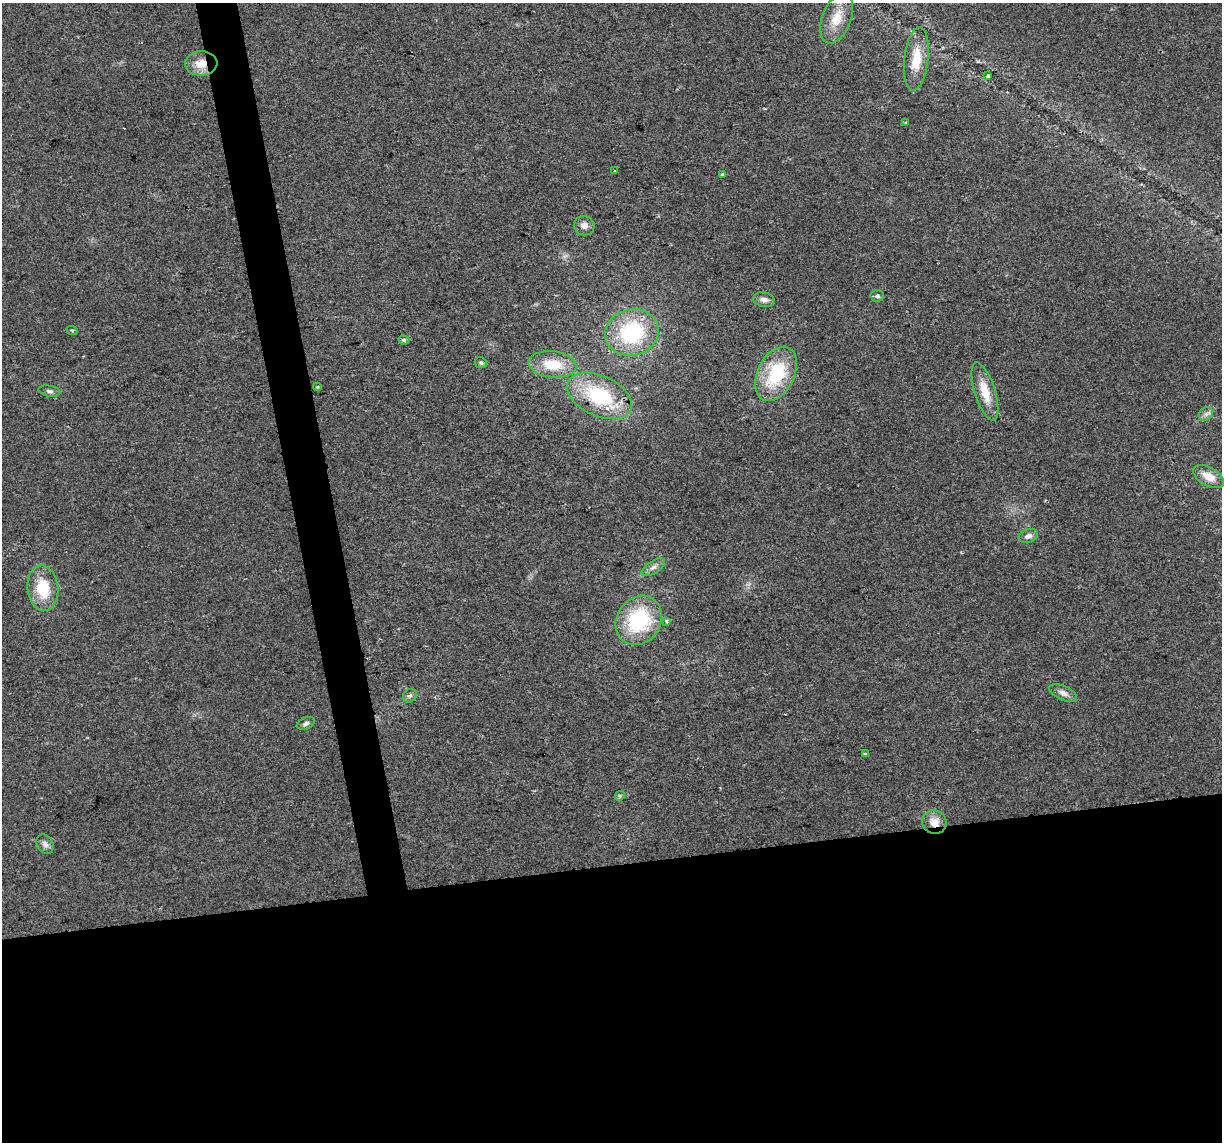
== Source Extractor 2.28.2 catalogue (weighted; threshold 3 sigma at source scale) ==
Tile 15 of 4 x 4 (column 3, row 4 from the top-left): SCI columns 2443-3662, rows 74-1213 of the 4883 x 4659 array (HDU 1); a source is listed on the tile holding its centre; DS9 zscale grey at full resolution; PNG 1224 x 1144 px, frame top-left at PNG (2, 3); each listed source drawn as its Kron ellipse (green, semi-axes under 4 px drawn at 4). Shown black and unused: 27% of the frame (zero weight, under 2 of 3 exposures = <1% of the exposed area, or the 3 px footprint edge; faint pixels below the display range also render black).
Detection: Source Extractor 2.28.2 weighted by HDU 2 'WHT'; one run over the whole footprint, this tile lists its part. Background 0.0499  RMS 0.0068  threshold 0.0307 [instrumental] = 3 sigma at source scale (4.5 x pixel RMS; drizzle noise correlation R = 1.50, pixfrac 1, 0.0396/0.0396 arcsec/px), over >= 5 px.
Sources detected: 36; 1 cosmic-ray / hot-pixel residue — neither listed nor drawn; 1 inside a brighter listed object's ellipse — not listed separately; the other 34 listed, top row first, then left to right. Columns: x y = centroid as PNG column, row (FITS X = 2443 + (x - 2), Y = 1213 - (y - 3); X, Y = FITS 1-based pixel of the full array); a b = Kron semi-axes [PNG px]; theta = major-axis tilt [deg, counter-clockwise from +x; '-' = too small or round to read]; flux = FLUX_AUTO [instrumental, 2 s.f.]
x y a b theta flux
837 18 26 14 69 14
916 59 32 12 83 18
201 63 16 12 5 11
988 75 4 3 - 4.8
905 123 3 3 - 0.87
615 171 3 3 - 1.4
723 174 4 2 - 0.84
584 226 10 9 - 3.9
877 296 7 6 - 1.5
764 300 10 7 -11 3.4
72 330 6 3 -18 0.74
632 332 27 23 14 59
404 340 5 4 - 1.6
481 363 6 5 - 1.2
552 364 24 13 -6 19
776 374 29 18 63 42
317 387 4 4 - 0.69
49 391 11 5 -10 2.1
985 391 30 10 -72 14
599 396 34 20 -25 49
1206 414 7 6 - 2.1
1208 477 17 9 -28 8.9
1028 536 10 7 19 3.6
653 567 13 6 33 3.3
43 588 23 15 -83 23
639 620 26 22 56 53
667 621 3 3 - 4.8
1063 693 15 7 -24 4.1
410 696 7 6 - 1.8
306 723 9 6 23 2
865 754 4 3 - 1.9
620 796 5 4 - 0.95
934 822 12 11 - 8.1
45 844 10 7 -56 3
Overlapping masked pixels (flux is a lower limit): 2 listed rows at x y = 201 63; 934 822